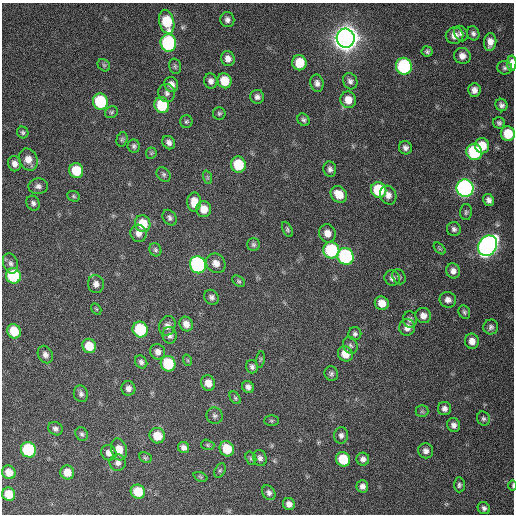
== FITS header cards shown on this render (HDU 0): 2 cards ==
NAXIS1  =                  512 / Axis length
NAXIS2  =                  512 / Axis length

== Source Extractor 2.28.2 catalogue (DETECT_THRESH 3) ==
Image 512 x 512 px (HDU 0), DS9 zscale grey, 1 PNG px = 1 image px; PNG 516 x 516 px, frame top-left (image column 1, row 512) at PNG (2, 3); each listed source drawn as its Kron ellipse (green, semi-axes under 4 px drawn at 4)
Background 111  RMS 11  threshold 31.9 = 3 sigma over >= 5 px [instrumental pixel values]
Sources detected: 149; all 149 listed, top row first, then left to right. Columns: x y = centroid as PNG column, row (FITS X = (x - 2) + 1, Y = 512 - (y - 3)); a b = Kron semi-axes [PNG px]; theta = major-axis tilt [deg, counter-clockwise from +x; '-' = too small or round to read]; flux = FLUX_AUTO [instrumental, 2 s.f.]
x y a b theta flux
227 20 7 7 - 2.9e+03
167 22 12 7 -76 3.1e+04
473 33 7 6 - 2.1e+03
461 34 8 6 -59 2.2e+03
455 36 9 8 - 5.3e+03
346 38 9 9 - 1.2e+06
490 42 9 6 84 5.2e+03
168 43 8 8 - 9.8e+04
427 51 5 5 - 1.7e+03
462 56 8 8 - 5.2e+03
228 59 7 6 - 4.4e+03
299 63 7 7 - 1.6e+04
512 63 8 4 90 7.7e+03
104 65 7 5 -44 1.3e+03
175 66 8 5 -75 1.5e+03
404 66 8 8 - 9.2e+04
505 68 7 7 - 1.9e+03
211 81 7 6 - 3.2e+03
225 81 7 7 - 1.6e+04
350 81 8 7 - 2.7e+03
317 83 8 6 -78 3.1e+03
171 85 8 6 -65 4.7e+03
474 90 7 6 - 3.8e+03
167 93 9 8 - 2.9e+03
257 97 7 7 - 2.8e+03
348 100 8 7 - 7.5e+03
100 101 8 7 - 5.0e+04
162 105 8 7 - 3.1e+04
501 105 6 6 - 2.2e+03
111 112 7 5 34 1.3e+03
219 113 6 6 - 1.4e+03
303 120 7 5 -50 1.7e+03
186 122 6 6 - 1.3e+03
499 123 6 5 - 1.6e+03
23 132 6 5 - 1.5e+03
508 134 7 7 - 1.7e+04
122 139 7 5 74 1.3e+03
169 143 7 6 - 3.0e+03
134 146 6 6 - 1.8e+03
482 146 8 7 - 1.1e+04
405 148 7 6 - 2.7e+03
474 152 8 7 - 5.5e+04
151 153 6 5 - 1.1e+03
28 160 11 9 -64 7.6e+03
15 164 8 6 -72 3.8e+03
238 165 8 7 - 2.6e+04
330 169 8 6 -81 2.5e+03
76 170 7 7 - 2.0e+04
164 174 8 6 -46 1.7e+03
207 177 7 4 -72 1.2e+03
38 186 10 8 4 3.0e+03
465 188 9 8 - 2.5e+05
379 190 8 7 - 3.2e+04
339 194 9 7 -44 1.2e+04
388 195 10 8 -65 4.3e+03
74 196 6 5 - 1.2e+03
489 200 6 5 - 2.7e+03
194 202 9 7 89 9.4e+03
33 203 8 6 -60 2.1e+03
204 209 8 7 - 7.9e+03
466 212 8 6 87 1.5e+03
170 218 8 6 -55 2.0e+03
143 224 8 7 - 1.8e+04
287 229 8 4 -65 1.5e+03
454 229 7 7 - 2.3e+03
138 233 8 8 - 4.6e+03
327 233 9 8 - 5.9e+03
253 245 6 6 - 1.7e+03
488 246 11 9 58 4.2e+05
440 248 7 4 -45 1.1e+03
155 250 7 5 -62 1.6e+03
331 250 8 8 - 5.5e+04
345 256 8 8 - 9.1e+04
11 263 10 7 -71 3.2e+03
216 263 10 9 - 5.7e+03
198 265 9 8 - 1.3e+05
453 271 7 7 - 3.7e+03
13 276 8 7 - 5.2e+04
399 277 8 6 -56 1.6e+03
392 278 8 7 - 2.9e+03
239 281 7 5 -40 1.2e+03
96 284 9 8 - 3.7e+03
212 297 8 6 -51 2.4e+03
448 300 8 7 - 3.7e+03
382 303 7 6 - 8.6e+03
96 309 6 4 -59 9.4e+02
464 312 7 5 -65 1.5e+03
423 316 8 7 - 4.5e+03
410 319 8 7 - 2.5e+03
186 324 7 6 - 5.3e+03
167 326 10 8 71 3.7e+03
407 327 8 8 - 5.2e+03
491 327 7 7 - 2.3e+03
140 330 8 7 - 4.8e+04
14 331 7 6 - 1.9e+04
355 334 6 6 - 1.8e+03
170 335 8 7 - 3.1e+03
472 341 8 7 - 5.4e+03
350 345 8 7 - 2.2e+03
89 346 7 6 - 1.4e+04
158 352 8 7 - 3.9e+03
345 354 8 7 - 9.5e+03
45 355 9 7 -64 3.1e+03
260 359 8 4 81 1.0e+03
187 360 6 3 -71 8.4e+02
141 362 7 5 -52 2.1e+03
168 364 8 7 - 3.3e+04
252 367 7 6 - 2.1e+03
331 374 7 7 - 1.8e+03
208 383 8 6 -68 6.9e+03
248 387 6 5 - 2.8e+03
128 388 7 7 - 3.4e+03
81 394 8 7 - 2.4e+03
235 398 7 4 -54 1.3e+03
444 408 6 6 - 3.0e+03
422 411 6 6 - 1.2e+03
215 416 8 8 - 2.1e+03
483 418 7 6 - 1.7e+03
271 421 7 5 0 1.2e+03
454 425 7 6 - 3.0e+03
55 429 7 6 - 2.4e+03
82 434 7 6 - 1.7e+03
341 435 8 7 - 2.7e+03
157 436 8 7 - 1.2e+04
208 445 7 5 -16 1.2e+03
184 447 6 5 - 3.2e+03
119 449 11 7 -74 9.0e+03
227 449 8 7 - 1.7e+04
28 450 8 7 - 5.9e+04
426 451 8 7 - 3.1e+03
109 453 8 7 - 4.0e+03
145 458 6 5 - 1.1e+03
251 458 7 5 -71 1.3e+03
260 458 8 6 -73 2.7e+03
343 459 7 7 - 2.3e+04
363 459 6 6 - 3.0e+03
118 463 8 8 - 3.3e+03
220 471 7 5 62 1.4e+03
9 472 7 6 - 8.1e+03
67 472 7 7 - 9.3e+03
200 477 7 4 -21 1.1e+03
459 485 7 5 89 1.7e+03
513 485 5 2 - 8.2e+02
362 486 6 6 - 3.2e+03
138 492 7 7 - 2.0e+04
269 493 8 6 -53 2.5e+03
9 494 7 6 - 1.3e+04
289 504 6 6 - 3.8e+03
484 508 6 5 - 2.2e+03
At the frame edge (FLAGS 8, measured only in part): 3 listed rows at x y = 512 63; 508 134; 513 485